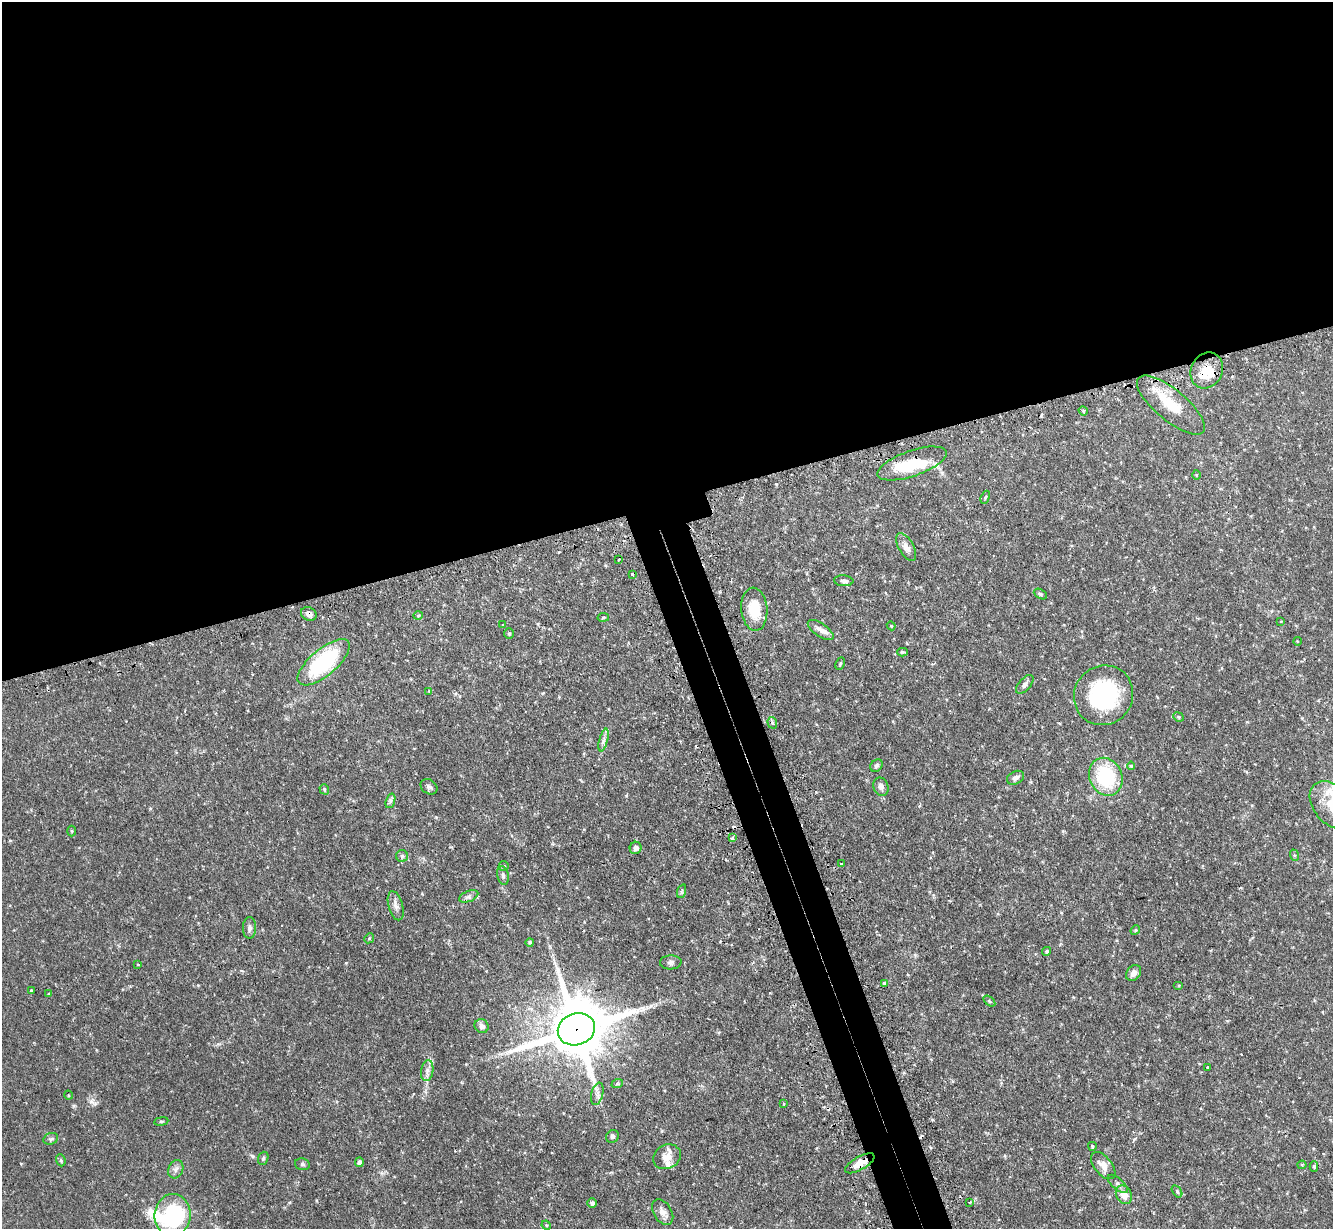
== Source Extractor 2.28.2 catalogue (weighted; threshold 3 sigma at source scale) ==
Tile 2 of 4 x 4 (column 2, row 1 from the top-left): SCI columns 1369-2699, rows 3854-5080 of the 5400 x 5380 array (HDU 1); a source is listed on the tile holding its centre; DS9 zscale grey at full resolution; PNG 1335 x 1231 px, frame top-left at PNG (2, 2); each listed source drawn as its Kron ellipse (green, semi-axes under 4 px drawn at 4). Shown black and unused: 43% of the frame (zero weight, under 2 of 3 exposures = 4% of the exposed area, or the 3 px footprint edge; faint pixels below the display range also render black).
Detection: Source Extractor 2.28.2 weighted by HDU 2 'WHT'; one run over the whole footprint, this tile lists its part. Background 0.0818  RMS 0.0055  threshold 0.025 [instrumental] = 3 sigma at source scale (4.5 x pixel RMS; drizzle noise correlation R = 1.50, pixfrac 1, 0.05/0.05 arcsec/px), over >= 5 px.
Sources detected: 107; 1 inside a brighter object's white glare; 6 cosmic-ray / hot-pixel residue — neither listed nor drawn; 7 inside a brighter listed object's ellipse — not listed separately; the other 93 listed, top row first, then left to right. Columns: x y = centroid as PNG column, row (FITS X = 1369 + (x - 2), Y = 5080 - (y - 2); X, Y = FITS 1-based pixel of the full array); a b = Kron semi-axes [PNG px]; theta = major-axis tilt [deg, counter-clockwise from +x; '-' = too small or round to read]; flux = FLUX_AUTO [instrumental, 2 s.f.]
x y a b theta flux
1207 370 18 15 61 10
1171 405 42 15 -39 17
1083 411 5 4 - 0.64
912 463 36 13 19 21
1196 475 5 3 - 0.51
985 497 7 4 69 0.68
906 547 15 7 -60 3.1
619 559 3 2 - 0.44
632 574 3 3 - 4
844 581 9 5 -5 1.5
1040 594 7 4 -28 0.93
754 609 21 13 -85 13
309 614 8 6 -30 2.2
418 615 5 3 - 0.49
603 617 6 3 9 0.57
1281 622 3 2 - 0.53
503 625 3 3 - 0.41
891 626 4 4 - 0.47
821 630 15 6 -35 2.9
509 634 5 4 - 0.68
1297 641 4 3 - 0.46
902 652 5 4 - 1
324 662 32 13 40 49
840 664 6 3 64 0.64
1025 684 11 6 48 1.9
429 691 4 4 - 0.43
1104 695 30 29 - 52
1178 717 5 4 - 0.78
772 723 6 4 -72 1.1
604 740 12 3 75 1.8
876 766 7 5 44 1.2
1131 766 4 4 - 0.72
1106 777 19 16 -67 34
1016 778 9 6 28 2.1
429 787 9 7 -35 1.6
881 787 9 7 -70 2
324 789 5 4 - 0.95
390 801 7 4 71 1.3
1332 805 27 18 -51 14
71 831 5 3 - 0.5
732 838 4 3 - 1.7
636 848 6 6 - 2.2
1294 855 6 3 -71 0.65
402 856 6 6 - 1.1
841 864 3 2 - 0.89
504 866 5 5 - 0.71
503 876 9 5 -78 1.5
682 891 7 4 71 0.92
469 896 10 5 22 1.7
396 906 15 7 -74 2.8
249 928 11 6 89 2
1135 930 5 4 - 0.63
369 938 5 4 - 0.82
530 942 4 4 - 1.1
1047 951 4 4 - 1
671 962 11 7 3 1.7
138 964 3 2 - 0.43
1134 973 9 6 53 2.8
884 983 4 3 - 2.9
1179 985 5 3 - 0.45
31 991 3 3 - 0.91
49 994 4 4 - 0.47
989 1001 7 3 -36 0.65
482 1026 7 6 - 2.1
576 1029 19 16 21 4100
1207 1067 3 3 - 1.3
427 1071 10 6 81 2.3
617 1084 6 3 18 0.66
597 1094 11 6 76 2.1
68 1095 5 3 - 0.44
784 1104 4 3 - 0.45
161 1121 7 3 8 0.66
612 1136 7 6 - 1.1
51 1139 7 5 21 1.1
1092 1146 4 4 - 0.75
667 1157 14 12 29 4.9
263 1158 7 5 69 0.81
61 1160 6 4 -70 0.83
359 1162 4 4 - 2.2
860 1163 16 6 30 5.4
302 1164 7 5 -15 1.1
1103 1165 16 9 -51 4.3
1302 1165 4 4 - 0.51
1314 1167 5 4 - 0.84
176 1169 9 7 67 2.2
1118 1184 12 5 -42 1.9
1177 1191 7 4 -54 0.8
1124 1195 10 7 -62 5.7
969 1202 3 2 - 0.59
592 1203 5 4 - 1.5
663 1212 14 9 -57 3.4
172 1215 21 18 85 49
546 1225 5 4 - 0.57
Overlapping masked pixels (flux is a lower limit): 6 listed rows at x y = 1207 370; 1171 405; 912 463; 309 614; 576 1029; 860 1163
Isophote crosses this tile's border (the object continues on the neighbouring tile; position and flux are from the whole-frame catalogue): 1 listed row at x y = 1332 805
Unlisted compact peaks at least as high as the median listed source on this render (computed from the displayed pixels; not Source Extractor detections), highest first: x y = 91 1102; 253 1156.